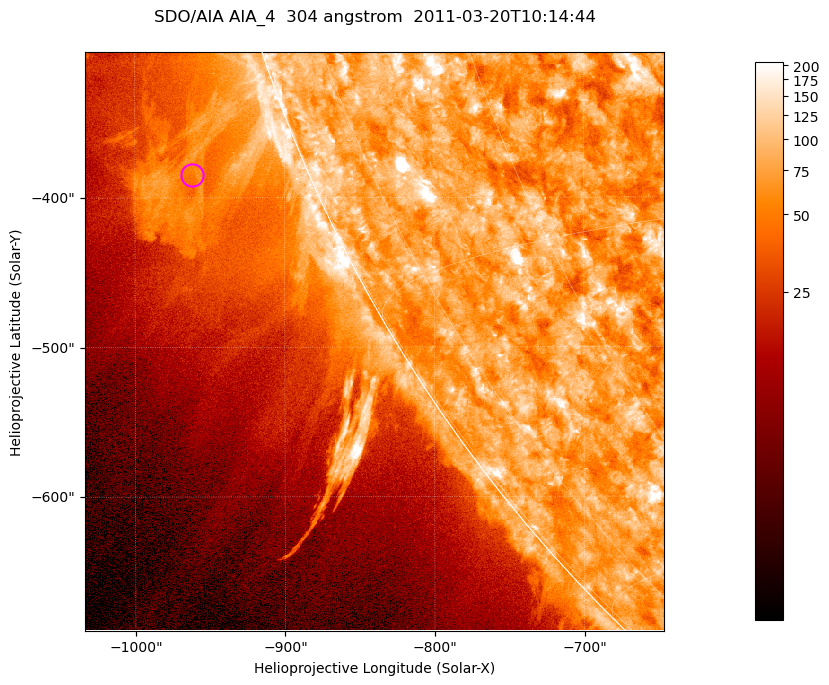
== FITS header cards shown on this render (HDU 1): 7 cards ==
TELESCOP= 'SDO/AIA '           / For AIA: SDO/AIA
INSTRUME= 'AIA_4   '           / For AIA: AIA_ATA1, AIA_ATA2, AIA_ATA3 or AIA_AT
WAVELNTH=                  304 / [angstrom] Wavelength
WAVEUNIT= 'angstrom'           / Wavelength unit: angstrom
DATE-OBS= '2011-03-20T10:14:44.123' / [ISO] Date when observation started; ISO 8
CTYPE1  = 'HPLN-TAN'           / CTYPE1; Typically HPLN
CTYPE2  = 'HPLT-TAN'           / CTYPE2; Typically HPLT

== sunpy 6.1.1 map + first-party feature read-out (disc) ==
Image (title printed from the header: SDO/AIA AIA_4  304 angstrom  2011-03-20T10:14:44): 645 x 645 px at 0.6 arcsec/px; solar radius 964 arcsec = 1606 px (partial field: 2.2% of the solar disc is inside the frame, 44% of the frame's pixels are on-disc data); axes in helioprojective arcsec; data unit not stated in the header (colour bar unlabelled)
Orientation: roll -0.132 deg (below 1 deg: not rotated)
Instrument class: DISC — disc imager (sunpy class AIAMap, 304 A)
Bright regions (active regions / flare kernels): reference = the on-disc median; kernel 5 px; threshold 5 sigma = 116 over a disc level ~74.2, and >= 1.15x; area >= 416 px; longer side >= 8 px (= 4.8 arcsec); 0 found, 0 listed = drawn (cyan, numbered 1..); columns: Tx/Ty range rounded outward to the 2 arcsec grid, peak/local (2 s.f.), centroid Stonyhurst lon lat
Off-limb structures (1.02-1.3 R_sun): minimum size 208 px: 10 found; the strongest spans PA ~110..115 deg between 1.02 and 1.13 R_sun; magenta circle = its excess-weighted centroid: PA ~110 deg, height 1.08 R_sun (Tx ~-962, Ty ~-384 arcsec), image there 2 x the reference